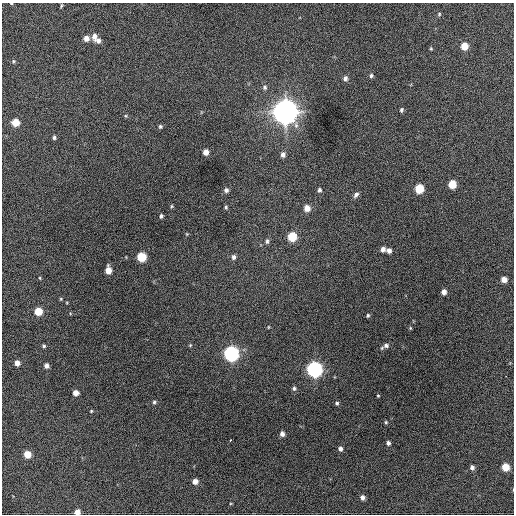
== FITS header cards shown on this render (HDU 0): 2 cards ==
NAXIS1  =                  512 / Axis length
NAXIS2  =                  512 / Axis length

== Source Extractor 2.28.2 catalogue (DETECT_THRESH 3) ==
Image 512 x 512 px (HDU 0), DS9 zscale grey, 1 PNG px = 1 image px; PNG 516 x 516 px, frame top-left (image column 1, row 512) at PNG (2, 3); no overlay
Background 532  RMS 22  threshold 66.1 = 3 sigma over >= 5 px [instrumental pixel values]
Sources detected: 70; all 70 listed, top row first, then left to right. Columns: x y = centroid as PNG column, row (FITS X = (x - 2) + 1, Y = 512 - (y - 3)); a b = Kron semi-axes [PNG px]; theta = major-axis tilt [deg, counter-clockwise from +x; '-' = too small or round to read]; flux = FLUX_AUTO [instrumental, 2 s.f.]
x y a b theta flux
11 3 4 2 - 9.3e+02
61 5 6 3 81 1.7e+03
439 14 5 4 - 1.7e+03
94 36 9 6 -87 7.7e+03
86 38 5 5 - 9.8e+03
98 41 6 6 - 6.0e+03
464 46 5 5 - 2.7e+04
431 49 4 3 - 1.5e+03
13 61 5 3 - 1.5e+03
371 76 6 4 85 2.8e+03
345 78 6 5 - 4.6e+03
265 87 7 6 - 3.7e+03
401 110 6 4 78 2.6e+03
285 112 9 9 - 2.0e+06
126 116 5 3 - 1.6e+03
15 123 5 5 - 2.9e+04
160 126 5 5 - 2.6e+03
54 138 4 4 - 2.8e+03
206 152 5 4 - 1.1e+04
283 155 6 5 - 6.1e+03
452 184 6 5 - 3.8e+04
419 189 6 5 - 5.5e+04
226 190 6 6 - 4.1e+03
319 190 6 5 - 3.3e+03
356 195 7 5 48 4.6e+03
172 206 5 4 - 1.6e+03
226 207 5 4 - 1.9e+03
307 208 6 6 - 1.4e+04
161 216 4 3 - 2.7e+03
187 234 5 3 - 1.2e+03
292 237 6 5 - 5.7e+04
267 241 7 5 89 3.3e+03
383 249 5 5 - 6.4e+03
389 251 5 5 - 6.4e+03
141 257 6 5 - 6.0e+04
234 257 6 5 - 4.7e+03
108 270 6 5 - 1.7e+04
40 278 4 3 - 1.3e+03
504 279 5 5 - 1.2e+04
444 292 5 5 - 7.2e+03
61 299 4 4 - 1.5e+03
38 311 5 5 - 3.2e+04
368 315 5 4 - 2.1e+03
268 327 4 3 - 1.2e+03
410 328 4 4 - 1.5e+03
190 345 5 4 - 1.5e+03
386 345 8 6 25 5.3e+03
44 346 5 4 - 2.2e+03
231 354 7 6 - 4.7e+05
17 363 5 4 - 9.9e+03
46 366 4 4 - 5.8e+03
314 369 7 6 - 5.4e+05
506 376 2 2 - 3.2e+03
294 388 6 6 - 3.3e+03
76 393 5 5 - 1.1e+04
378 396 3 3 - 1.4e+03
154 402 5 5 - 2.4e+03
337 403 5 5 - 2.9e+03
91 411 4 3 - 1.4e+03
386 422 5 4 - 1.8e+03
282 434 5 4 - 6.6e+03
230 440 3 3 - 6.5e+03
388 443 4 4 - 4.1e+03
340 449 5 4 - 5.0e+03
27 454 5 5 - 2.4e+04
472 467 5 5 - 4.8e+03
505 467 5 5 - 3.0e+04
195 481 5 5 - 1.0e+04
362 497 5 4 - 5.7e+03
77 512 5 4 - 1.1e+04
At the frame edge (FLAGS 8, measured only in part): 2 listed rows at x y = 11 3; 77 512